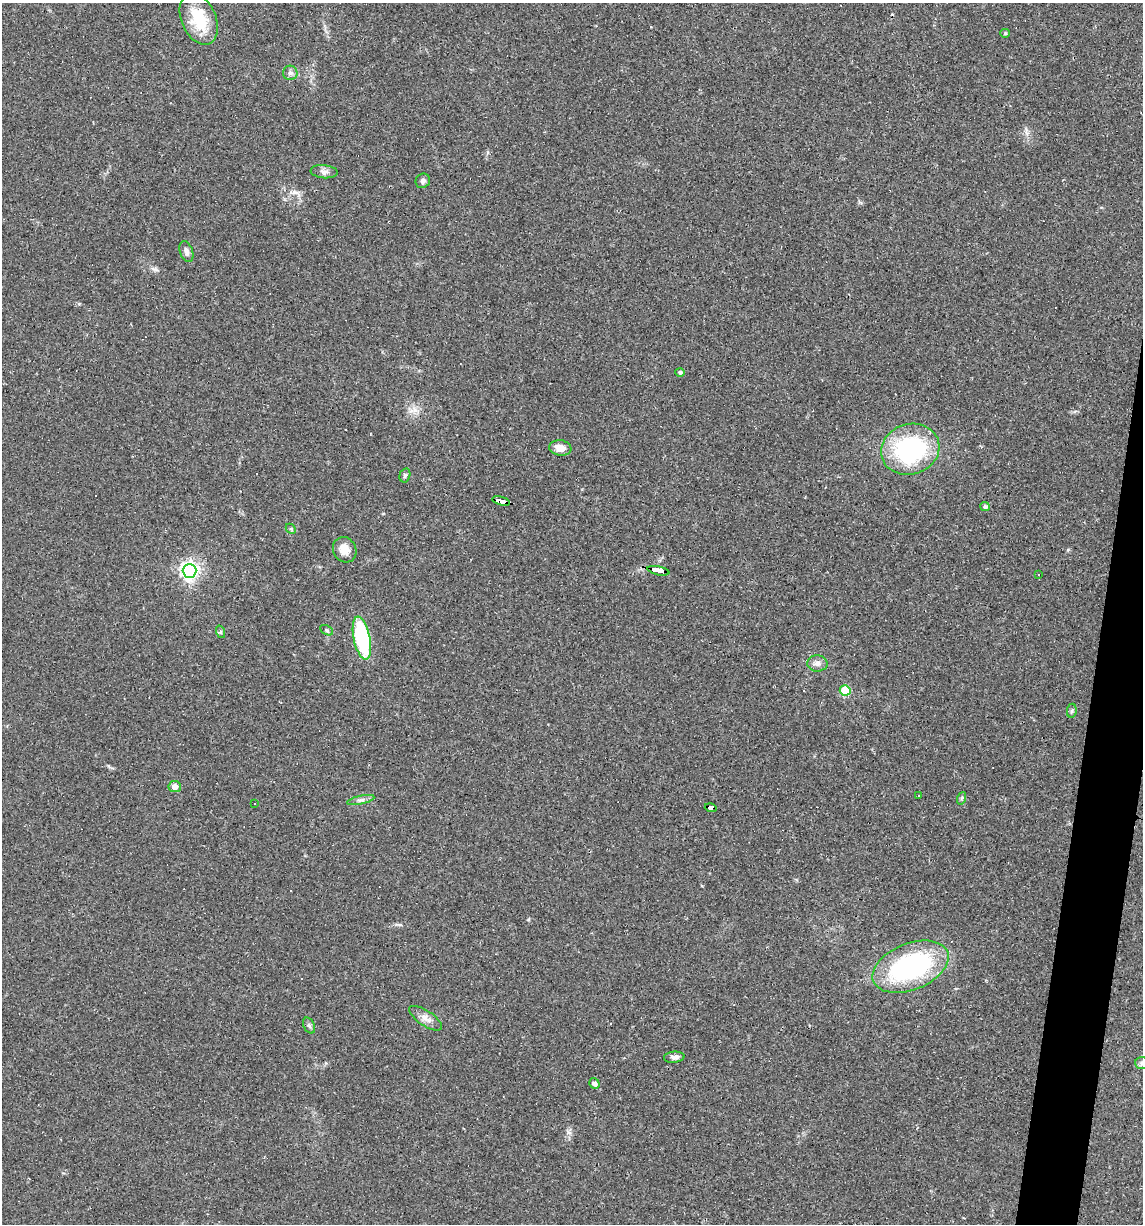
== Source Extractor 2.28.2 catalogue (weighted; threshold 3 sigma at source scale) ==
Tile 10 of 4 x 4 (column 2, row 3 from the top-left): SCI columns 1254-2394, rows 1223-2444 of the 4907 x 4887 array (HDU 1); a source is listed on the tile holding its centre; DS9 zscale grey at full resolution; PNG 1145 x 1226 px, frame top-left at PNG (2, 3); each listed source drawn as its Kron ellipse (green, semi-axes under 4 px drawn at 4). Shown black and unused: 3% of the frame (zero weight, under 2 of 3 exposures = <1% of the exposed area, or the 3 px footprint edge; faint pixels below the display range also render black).
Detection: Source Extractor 2.28.2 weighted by HDU 2 'WHT'; one run over the whole footprint, this tile lists its part. Background 0.0519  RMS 0.0065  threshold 0.0294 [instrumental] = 3 sigma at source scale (4.5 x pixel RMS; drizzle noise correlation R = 1.50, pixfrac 1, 0.05/0.05 arcsec/px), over >= 5 px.
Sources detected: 40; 5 cosmic-ray / hot-pixel residue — neither listed nor drawn; the other 35 listed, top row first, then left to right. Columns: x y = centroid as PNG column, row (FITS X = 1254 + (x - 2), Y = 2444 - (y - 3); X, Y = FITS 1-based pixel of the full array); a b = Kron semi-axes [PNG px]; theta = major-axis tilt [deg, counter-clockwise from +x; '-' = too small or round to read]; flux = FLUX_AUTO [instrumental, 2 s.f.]
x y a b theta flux
199 19 27 17 -66 25
1005 33 5 4 - 0.69
290 73 7 7 - 2.1
324 172 13 6 -5 2.8
423 181 7 7 - 1.8
186 252 11 6 -72 2.7
680 372 4 4 - 1.4
560 448 11 7 -8 5.8
910 449 29 25 18 86
405 475 7 5 75 1.1
501 501 9 4 -15 130
985 506 5 4 - 1.7
291 529 6 4 -45 0.93
345 550 13 11 -63 7.3
189 571 7 7 - 290
658 571 11 3 -12 260
1038 575 2 2 - 0.39
326 630 7 4 -28 1.1
221 632 6 4 -72 0.92
362 638 22 8 -78 58
817 663 10 8 -3 3.1
845 690 5 5 - 28
1072 711 7 4 81 1.2
175 786 6 5 - 4.5
918 795 3 2 - 0.67
962 798 6 4 71 0.99
361 800 14 4 12 2.3
254 804 3 3 - 1.3
711 808 6 4 -17 42
910 967 40 23 22 110
426 1018 19 7 -34 4.7
309 1026 8 5 -63 1.5
674 1057 10 5 5 2.6
1142 1063 7 6 - 1.6
594 1083 5 5 - 2.1
Overlapping masked pixels (flux is a lower limit): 3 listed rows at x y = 501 501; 658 571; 711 808
Isophote crosses this tile's border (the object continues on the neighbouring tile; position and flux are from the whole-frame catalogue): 1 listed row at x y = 1142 1063